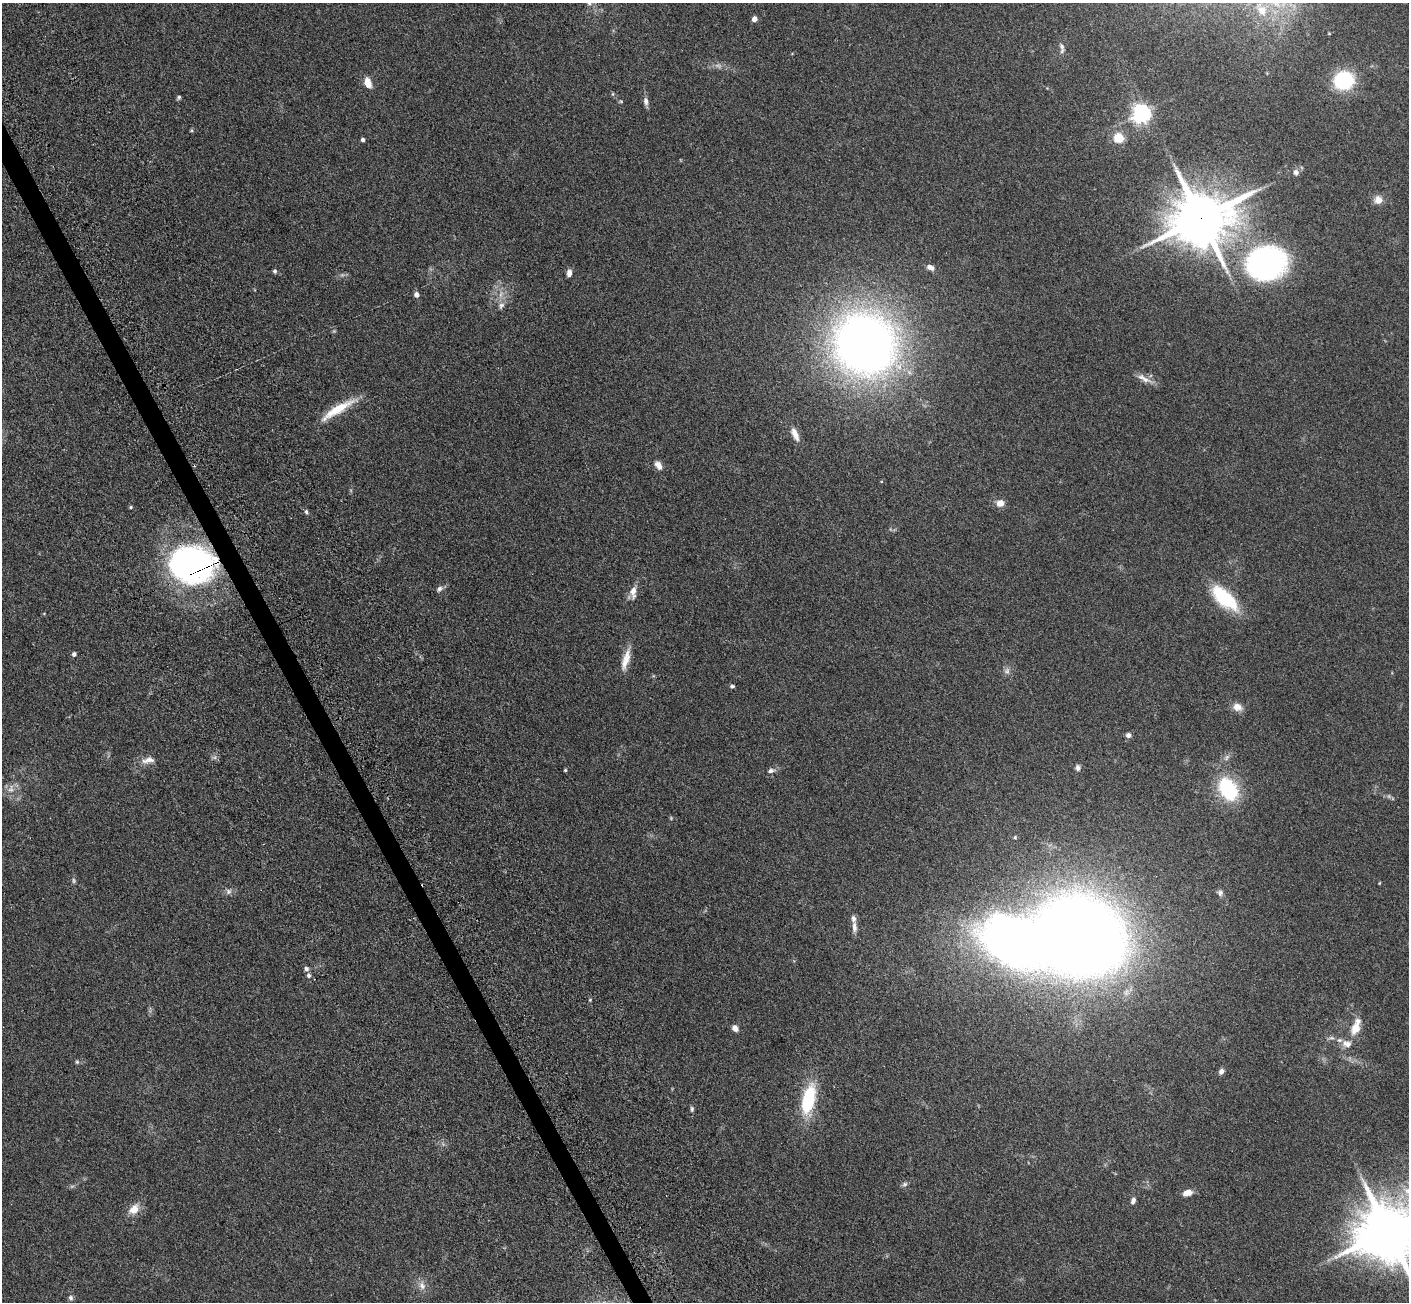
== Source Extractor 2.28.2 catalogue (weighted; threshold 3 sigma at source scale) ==
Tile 11 of 4 x 4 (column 3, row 3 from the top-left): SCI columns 2971-4377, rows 1775-3074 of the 5945 x 5933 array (HDU 1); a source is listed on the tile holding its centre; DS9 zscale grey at full resolution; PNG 1411 x 1304 px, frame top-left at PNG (2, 3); no overlay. Shown black and unused: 1% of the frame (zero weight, under 3 of 5 exposures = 10% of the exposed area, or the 3 px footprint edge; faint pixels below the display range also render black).
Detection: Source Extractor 2.28.2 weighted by HDU 2 'WHT'; one run over the whole footprint, this tile lists its part. Background 0.246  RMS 0.0083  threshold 0.0373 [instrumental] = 3 sigma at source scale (4.5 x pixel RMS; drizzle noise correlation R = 1.50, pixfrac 1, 0.05/0.05 arcsec/px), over >= 5 px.
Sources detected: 77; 4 too faint to see at this stretch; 3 inside a brighter object's white glare — not listed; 2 inside a brighter listed object's ellipse — not listed separately; the other 68 listed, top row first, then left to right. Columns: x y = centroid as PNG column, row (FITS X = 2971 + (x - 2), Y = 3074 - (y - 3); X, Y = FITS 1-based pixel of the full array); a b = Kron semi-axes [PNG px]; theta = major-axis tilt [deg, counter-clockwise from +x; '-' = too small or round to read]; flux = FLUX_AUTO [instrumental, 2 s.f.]
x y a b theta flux
589 3 6 5 - 1.5
1262 10 15 12 -52 12
754 19 5 4 - 4.9
1329 33 5 3 - 0.68
1062 46 10 6 -62 2.7
1344 80 16 15 - 62
368 82 9 6 -71 11
179 97 6 4 65 1.3
646 101 10 6 -82 3.4
1141 114 6 6 - 380
1118 138 5 5 - 50
363 140 4 4 - 1.8
1296 172 8 8 - 3
1378 200 11 11 - 5.7
1201 218 18 15 19 5400
1266 262 37 30 10 220
930 267 10 6 -25 4.1
275 271 5 5 - 1.6
569 273 8 5 83 4
416 294 5 5 - 3.7
501 306 11 7 62 3.4
865 344 47 45 -52 660
1144 378 22 7 -29 6.1
338 409 48 9 31 22
795 434 18 7 -65 7.3
658 465 11 7 -55 4.8
1000 503 8 7 - 6.4
131 507 4 4 - 1
306 512 6 4 -69 1.4
192 563 46 39 -2 230
439 589 9 6 45 2.5
633 592 17 8 87 6.2
1224 598 27 12 -41 62
74 654 4 4 - 2.3
625 661 30 9 72 10
1007 671 9 7 58 2.9
732 686 6 4 8 1.3
1237 707 13 10 -16 6
1128 735 7 7 - 2.3
148 760 19 8 10 6.3
1078 768 8 6 -81 2.2
565 770 3 3 - 0.9
771 771 10 6 13 2.9
11 789 13 8 75 5.5
1228 789 22 15 -59 62
1015 837 5 4 - 0.9
1379 883 5 3 - 0.57
229 891 8 7 - 2.6
1220 893 8 7 - 2.3
854 927 16 6 -85 4.3
1081 936 58 51 -22 1500
306 969 6 6 - 2
309 975 6 5 - 2
735 1028 7 6 - 4.5
1355 1028 17 11 68 11
1331 1038 10 4 4 1.8
1347 1044 14 9 -13 6.6
77 1062 6 5 - 1.1
1221 1071 6 5 - 3
808 1099 31 13 76 47
692 1109 8 5 -90 1.6
905 1184 8 6 17 1.8
1187 1193 9 5 17 8.8
1133 1201 9 6 67 2.6
134 1209 15 11 44 9.1
1389 1231 22 16 28 5900
422 1285 13 9 -68 5.3
71 1298 7 6 - 1.8
Overlapping masked pixels (flux is a lower limit): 2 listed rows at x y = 1201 218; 192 563
Isophote crosses this tile's border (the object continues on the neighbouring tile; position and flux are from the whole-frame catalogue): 2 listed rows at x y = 589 3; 1389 1231